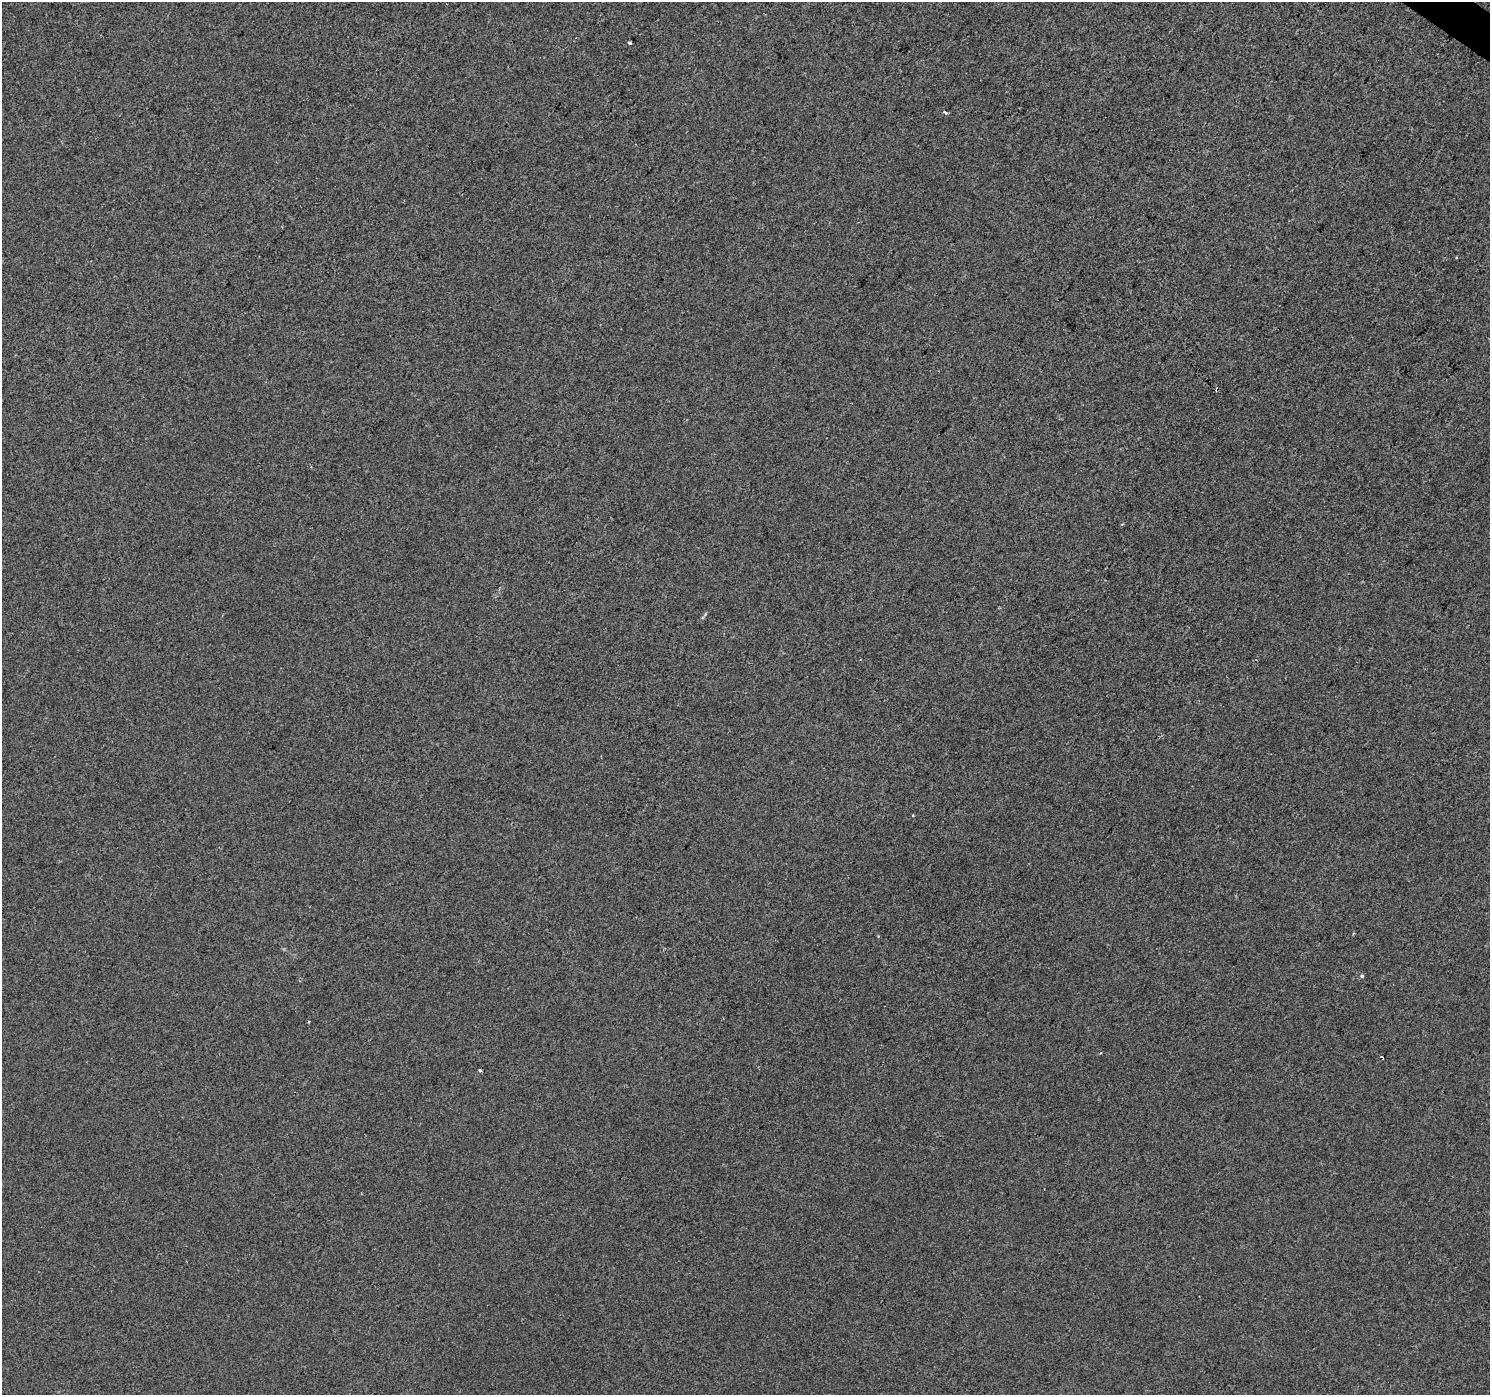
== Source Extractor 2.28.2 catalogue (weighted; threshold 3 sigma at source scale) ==
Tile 10 of 4 x 4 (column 2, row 3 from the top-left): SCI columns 1494-2981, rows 1643-3035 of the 5957 x 6003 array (HDU 1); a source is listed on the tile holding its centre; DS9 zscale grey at full resolution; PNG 1492 x 1397 px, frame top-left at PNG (2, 2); no overlay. Shown black and unused: <1% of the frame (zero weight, under 2 of 3 exposures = <1% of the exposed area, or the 3 px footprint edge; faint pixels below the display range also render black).
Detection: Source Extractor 2.28.2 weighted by HDU 2 'WHT'; one run over the whole footprint, this tile lists its part. Background 8.40e-04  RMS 0.0058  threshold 0.026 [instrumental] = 3 sigma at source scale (4.5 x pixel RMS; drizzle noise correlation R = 1.50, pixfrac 1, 0.0396/0.0396 arcsec/px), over >= 5 px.
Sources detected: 10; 3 cosmic-ray / hot-pixel residue — not listed; the other 7 listed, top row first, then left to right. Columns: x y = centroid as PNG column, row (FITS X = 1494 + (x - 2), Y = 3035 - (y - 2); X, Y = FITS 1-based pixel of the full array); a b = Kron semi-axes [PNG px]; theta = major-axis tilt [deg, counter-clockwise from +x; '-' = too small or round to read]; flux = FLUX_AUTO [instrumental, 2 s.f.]
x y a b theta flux
630 43 3 3 - 6.9
945 112 3 3 - 3.6
1456 258 3 3 - 1.2
913 815 3 3 - 0.51
1362 976 5 4 - 0.96
1382 1057 3 2 - 0.91
480 1070 3 3 - 1.8